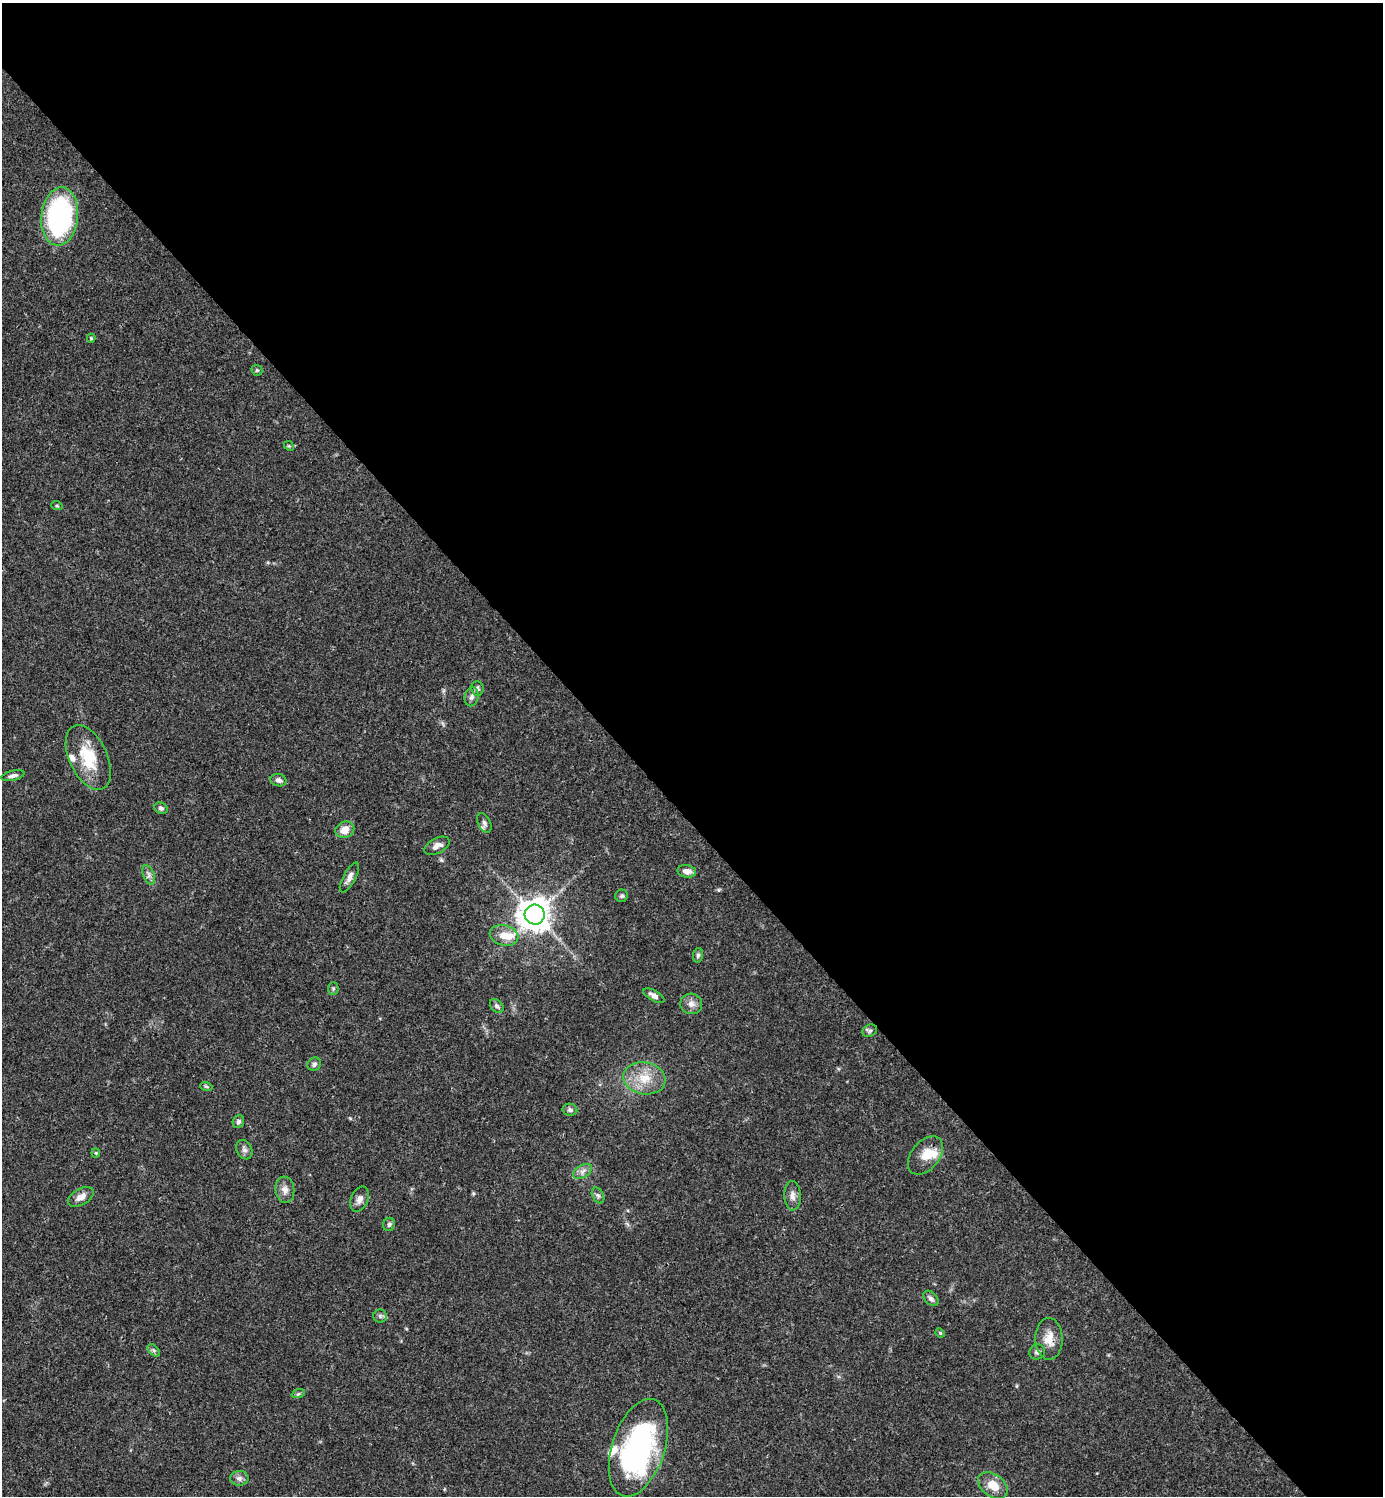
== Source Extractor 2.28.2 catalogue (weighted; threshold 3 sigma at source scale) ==
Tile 8 of 4 x 4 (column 4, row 2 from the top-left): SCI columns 4444-5824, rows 2991-4484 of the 5981 x 5982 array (HDU 1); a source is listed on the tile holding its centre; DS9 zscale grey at full resolution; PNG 1385 x 1498 px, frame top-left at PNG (2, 3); each listed source drawn as its Kron ellipse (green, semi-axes under 4 px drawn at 4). Shown black and unused: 55% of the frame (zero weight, under 3 of 4 exposures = <1% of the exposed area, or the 3 px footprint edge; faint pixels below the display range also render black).
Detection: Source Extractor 2.28.2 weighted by HDU 2 'WHT'; one run over the whole footprint, this tile lists its part. Background 0.0388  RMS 0.0027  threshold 0.012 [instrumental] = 3 sigma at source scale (4.5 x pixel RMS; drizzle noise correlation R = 1.50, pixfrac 1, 0.05/0.05 arcsec/px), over >= 5 px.
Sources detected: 55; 1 inside a brighter object's white glare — neither listed nor drawn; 3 inside a brighter listed object's ellipse — not listed separately; the other 51 listed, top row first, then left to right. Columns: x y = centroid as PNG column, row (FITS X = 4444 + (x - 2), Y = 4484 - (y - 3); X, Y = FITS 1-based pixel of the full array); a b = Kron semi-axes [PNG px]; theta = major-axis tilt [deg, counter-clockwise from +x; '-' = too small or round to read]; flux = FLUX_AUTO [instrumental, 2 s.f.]
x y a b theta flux
60 216 29 18 83 55
91 338 4 4 - 0.33
257 370 6 5 - 0.42
289 446 5 4 - 0.32
57 506 6 3 -19 0.3
477 689 7 6 - 0.68
472 697 9 7 77 0.95
88 757 35 19 -65 11
13 776 12 5 13 0.98
278 780 8 6 -16 1
161 808 7 5 -28 0.65
484 823 10 6 -64 0.99
345 830 10 8 23 3.2
437 846 13 7 26 1.8
687 871 9 6 -8 1.6
149 875 10 5 -68 1
349 877 17 6 62 1.6
622 896 6 6 - 0.52
535 915 10 10 - 440
504 935 14 10 -14 3.9
698 955 7 5 79 0.61
333 988 6 5 - 0.45
654 996 12 5 -30 1.3
691 1004 11 10 - 1.8
497 1006 8 6 -48 0.79
870 1031 8 6 23 0.62
314 1064 7 6 - 0.85
644 1078 21 16 -9 6.4
206 1086 6 3 -18 0.36
570 1110 7 6 - 0.65
238 1122 6 5 - 0.71
244 1150 10 7 -62 1.1
96 1153 4 4 - 0.29
925 1155 22 14 51 4.4
582 1171 10 6 32 1.3
285 1190 13 9 -84 1.8
598 1195 8 5 -62 0.71
792 1196 15 8 -88 1.6
81 1197 14 8 30 2.2
360 1199 13 8 67 1.6
389 1224 7 6 - 0.55
931 1298 9 6 -45 0.92
380 1316 6 6 - 0.64
940 1333 5 4 - 0.31
1049 1339 21 13 -89 4
154 1350 7 4 -46 0.53
1037 1352 8 7 - 0.96
298 1394 7 4 18 0.45
638 1448 50 26 72 58
239 1478 9 7 2 1.2
993 1485 16 11 -37 4.2
Overlapping masked pixels (flux is a lower limit): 1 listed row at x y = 1049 1339